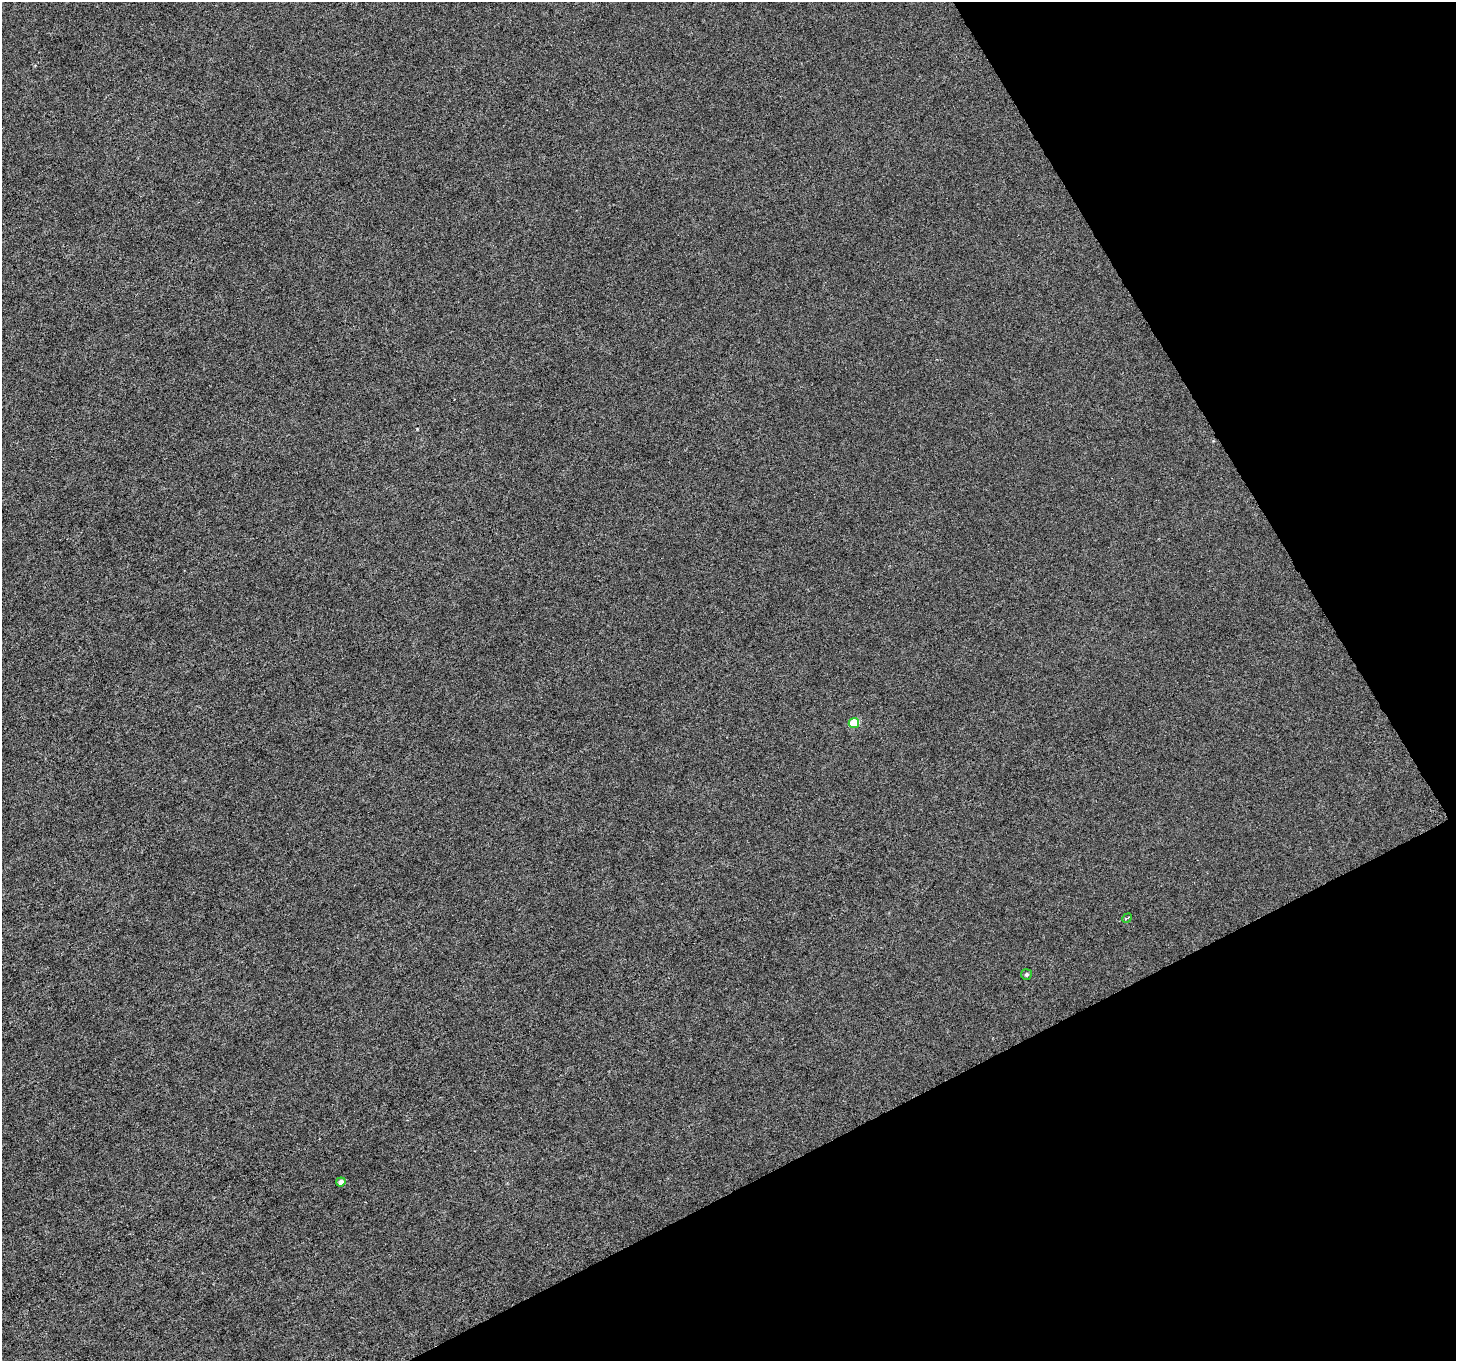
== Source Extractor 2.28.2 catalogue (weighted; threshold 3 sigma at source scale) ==
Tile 12 of 4 x 4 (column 4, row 3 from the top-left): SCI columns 4369-5822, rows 1533-2891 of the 5826 x 5721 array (HDU 1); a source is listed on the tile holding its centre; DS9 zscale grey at full resolution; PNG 1458 x 1363 px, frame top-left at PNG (2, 2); each listed source drawn as its Kron ellipse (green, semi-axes under 4 px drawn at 4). Shown black and unused: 25% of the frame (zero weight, under 4 of 8 exposures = <1% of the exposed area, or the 3 px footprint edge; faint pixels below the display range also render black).
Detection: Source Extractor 2.28.2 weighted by HDU 2 'WHT'; one run over the whole footprint, this tile lists its part. Background 8.77e-04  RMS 0.0013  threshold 0.00533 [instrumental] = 3 sigma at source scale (4.09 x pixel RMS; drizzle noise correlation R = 1.36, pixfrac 0.8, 0.0396/0.0396 arcsec/px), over >= 5 px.
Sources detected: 4; all 4 listed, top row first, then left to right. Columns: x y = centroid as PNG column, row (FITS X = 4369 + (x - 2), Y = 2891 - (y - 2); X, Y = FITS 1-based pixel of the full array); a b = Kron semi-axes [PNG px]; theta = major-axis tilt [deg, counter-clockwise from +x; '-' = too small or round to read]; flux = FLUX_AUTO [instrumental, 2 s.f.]
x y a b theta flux
854 723 5 5 - 4.2
1127 918 5 3 - 0.16
1026 974 5 5 - 0.22
341 1182 5 4 - 0.49